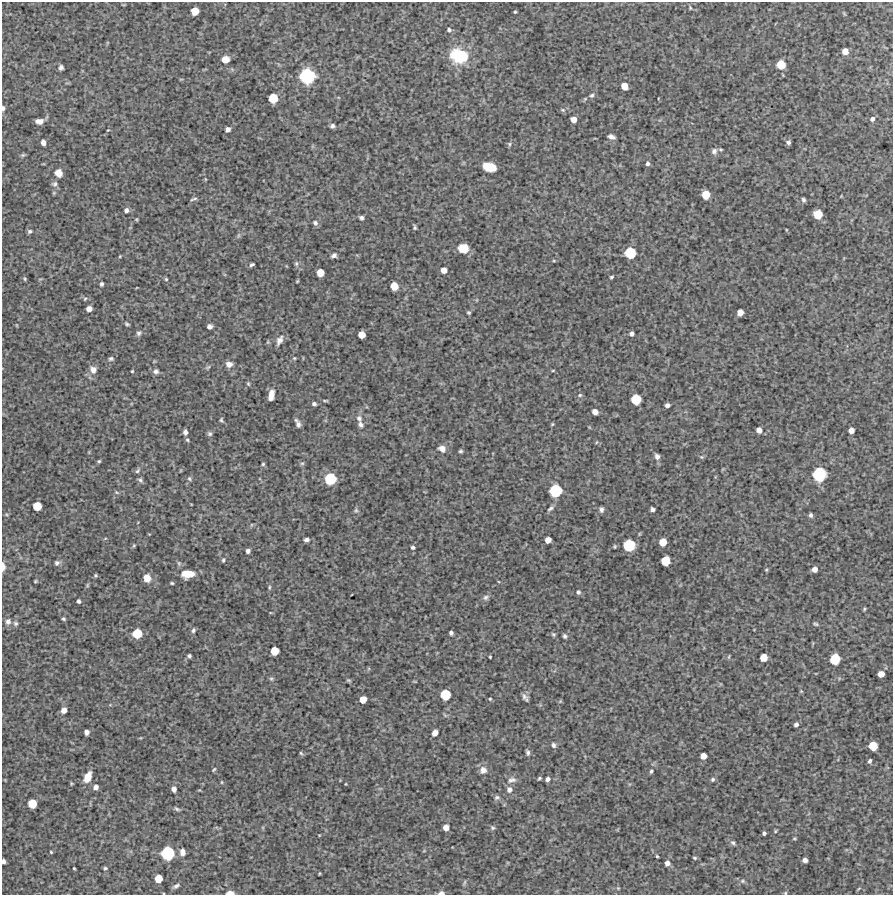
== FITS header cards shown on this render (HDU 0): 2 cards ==
NAXIS1  =                  891 /Length X axis
NAXIS2  =                  893 /Length Y axis

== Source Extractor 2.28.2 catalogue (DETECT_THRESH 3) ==
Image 891 x 893 px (HDU 0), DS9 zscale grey, 1 PNG px = 1 image px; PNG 895 x 897 px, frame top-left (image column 1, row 893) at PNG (2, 2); no overlay
Background 4680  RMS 230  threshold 701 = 3 sigma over >= 5 px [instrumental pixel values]
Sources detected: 210; all 210 listed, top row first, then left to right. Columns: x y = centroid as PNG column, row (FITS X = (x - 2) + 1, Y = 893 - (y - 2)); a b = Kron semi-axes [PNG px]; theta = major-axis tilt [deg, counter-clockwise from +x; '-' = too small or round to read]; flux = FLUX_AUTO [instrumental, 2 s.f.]
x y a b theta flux
690 8 5 4 - 1.6e+04
195 11 6 6 - 2.1e+05
515 12 3 3 - 1.6e+04
449 30 5 5 - 3.3e+04
845 51 5 5 - 1.2e+05
459 56 18 14 -12 7.2e+05
225 59 6 6 - 1.9e+05
781 64 6 6 - 3.0e+05
61 67 5 4 - 4.1e+04
307 76 10 10 - 1.2e+06
624 86 6 5 - 1.7e+05
592 95 6 5 - 3.1e+04
273 98 7 6 - 3.5e+05
3 108 5 3 - 3.7e+04
563 110 6 5 - 2.3e+04
573 119 5 5 - 1.1e+05
872 119 6 5 - 5.2e+04
39 121 7 5 2 9.9e+04
332 126 5 4 - 3.8e+04
228 129 5 4 - 5.6e+04
108 130 3 3 - 1.1e+04
611 137 7 4 -22 6.5e+04
43 142 5 4 - 7.1e+04
788 142 5 5 - 4.1e+04
509 144 6 5 - 2.4e+04
714 151 9 8 - 6.0e+04
23 155 5 5 - 2.1e+04
647 163 5 5 - 3.6e+04
489 167 11 7 -16 3.4e+05
58 173 8 7 - 1.3e+05
205 179 5 3 - 1.2e+04
55 184 8 6 21 3.7e+04
54 193 6 4 -72 1.5e+04
706 195 6 6 - 2.6e+05
194 199 9 3 16 2.5e+04
803 200 5 4 - 3.3e+04
126 210 5 5 - 4.8e+04
818 214 7 6 - 3.2e+05
361 218 4 4 - 3.8e+04
315 223 7 6 - 4.3e+04
415 227 4 3 - 2.4e+04
29 231 5 4 - 3.0e+04
463 248 9 8 - 2.4e+05
630 253 8 7 - 5.3e+05
334 255 6 5 - 4.8e+04
120 256 4 3 - 1.3e+04
554 261 5 3 - 1.5e+04
296 264 7 5 -89 3.0e+04
252 265 5 3 - 2.9e+04
444 270 5 5 - 1.2e+05
320 273 6 6 - 1.9e+05
611 277 4 3 - 2.3e+04
25 279 5 3 - 1.8e+04
166 279 4 4 - 1.7e+04
297 281 3 2 - 1.4e+04
101 284 4 3 - 3.3e+04
394 286 6 5 - 2.0e+05
85 299 5 4 - 1.7e+04
89 309 5 5 - 1.0e+05
740 312 5 5 - 1.2e+05
469 313 4 4 - 2.2e+04
127 324 5 3 - 2.4e+04
209 326 5 4 - 5.9e+04
139 333 6 6 - 3.5e+04
632 334 4 4 - 4.8e+04
362 335 5 5 - 1.7e+05
279 340 14 8 62 9.1e+04
294 358 5 4 - 1.8e+04
111 359 7 5 15 3.0e+04
229 364 8 7 - 7.8e+04
208 367 7 4 43 2.4e+04
93 369 10 8 -70 9.6e+04
553 370 4 3 - 1.3e+04
132 371 3 3 - 1.6e+04
156 371 7 6 - 5.0e+04
248 384 6 4 -68 1.9e+04
271 395 10 5 77 1.5e+05
580 395 5 5 - 2.4e+04
636 399 7 7 - 4.3e+05
325 400 8 3 -4 2.0e+04
314 404 5 4 - 3.7e+04
667 405 4 4 - 5.1e+04
595 412 5 5 - 9.4e+04
359 418 9 8 - 6.3e+04
221 420 5 4 - 2.3e+04
298 424 10 6 -79 5.6e+04
360 424 9 7 -65 5.5e+04
552 424 4 4 - 1.7e+04
759 430 5 5 - 8.1e+04
851 430 5 5 - 9.7e+04
185 432 6 4 -84 5.7e+04
210 434 6 6 - 3.2e+04
187 440 5 4 - 2.1e+04
442 449 9 7 -32 9.1e+04
460 451 5 3 - 2.5e+04
657 456 7 6 - 5.7e+04
701 457 5 5 - 2.2e+04
99 461 4 4 - 1.9e+04
302 463 6 5 - 2.5e+04
263 464 4 4 - 2.0e+04
137 471 7 4 49 2.8e+04
819 474 9 9 - 8.9e+05
189 479 7 5 -86 2.8e+04
330 479 8 8 - 6.0e+05
140 480 8 5 -47 3.3e+04
555 491 9 8 - 7.1e+05
117 492 6 4 -45 1.8e+04
37 506 6 6 - 2.8e+05
550 508 9 4 39 3.9e+04
652 509 4 4 - 4.8e+04
356 510 6 5 - 2.7e+04
601 510 6 4 90 4.2e+04
811 515 5 4 - 3.6e+04
306 540 6 4 7 4.4e+04
548 540 5 5 - 1.2e+05
663 542 6 5 - 1.9e+05
134 545 6 3 19 1.9e+04
629 545 8 8 - 6.4e+05
413 547 5 4 - 3.1e+04
248 551 4 4 - 4.5e+04
223 560 5 4 - 2.5e+04
665 561 7 6 - 3.2e+05
57 563 7 6 - 3.8e+04
3 567 9 4 -88 8.1e+04
814 569 5 5 - 8.8e+04
766 570 5 4 - 1.8e+04
188 574 11 7 2 2.9e+05
95 575 4 4 - 2.0e+04
147 578 8 7 - 1.5e+05
35 581 4 3 - 1.5e+04
172 583 3 3 - 1.9e+04
87 585 6 4 89 1.8e+04
269 587 7 3 82 2.2e+04
578 592 5 4 - 3.7e+04
486 597 9 6 32 4.6e+04
79 601 4 3 - 3.2e+04
864 609 4 4 - 1.9e+04
64 619 4 3 - 2.2e+04
8 622 8 7 - 5.9e+04
15 623 6 5 - 2.9e+04
816 624 6 4 -17 2.4e+04
193 630 6 5 - 3.4e+04
137 633 7 7 - 3.8e+05
451 633 4 4 - 3.9e+04
553 634 6 5 - 2.6e+04
565 636 5 5 - 3.3e+04
274 651 6 6 - 2.6e+05
189 656 4 4 - 3.2e+04
490 657 3 2 - 1.4e+04
729 657 7 3 81 1.7e+04
763 657 6 5 - 2.1e+05
835 659 8 7 - 4.5e+05
881 674 5 5 - 1.4e+05
271 679 6 5 - 2.5e+04
349 680 6 4 -19 2.1e+04
801 691 5 4 - 1.5e+04
445 695 7 7 - 4.5e+05
525 697 10 5 -59 5.0e+04
363 699 6 5 - 1.8e+05
490 699 4 4 - 1.6e+04
560 701 6 4 56 1.6e+04
64 710 5 5 - 1.0e+05
796 725 4 3 - 3.5e+04
86 732 5 4 - 5.8e+04
435 733 5 5 - 1.1e+05
553 745 7 5 -68 3.8e+04
873 746 6 6 - 3.1e+05
528 752 7 4 -74 3.6e+04
301 753 6 4 -46 2.1e+04
703 756 5 5 - 1.2e+05
870 761 4 4 - 3.1e+04
214 769 6 3 53 1.8e+04
483 770 9 9 - 1.0e+05
651 771 5 4 - 2.3e+04
88 777 11 7 65 1.9e+05
539 778 4 3 - 2.2e+04
547 779 5 4 - 4.9e+04
713 779 5 5 - 2.8e+04
512 780 13 7 13 7.9e+04
222 782 5 3 - 1.4e+04
96 787 5 5 - 7.1e+04
174 789 5 4 - 7.2e+04
509 790 8 8 - 6.9e+04
497 797 8 6 20 4.1e+04
32 803 6 6 - 3.0e+05
177 809 8 4 -27 2.8e+04
446 827 5 5 - 1.1e+05
493 828 6 5 - 2.7e+04
775 831 4 4 - 1.6e+04
764 833 4 3 - 3.0e+04
794 839 5 3 - 1.5e+04
733 843 6 5 - 3.3e+04
51 852 4 3 - 1.4e+04
182 852 9 7 -82 7.2e+04
168 853 9 9 - 8.4e+05
657 856 3 2 - 1.7e+04
695 858 4 3 - 2.1e+04
805 860 5 4 - 5.2e+04
3 861 4 3 - 4.9e+04
667 863 5 5 - 7.3e+04
74 868 3 2 - 1.5e+04
105 868 5 4 - 2.2e+04
158 879 6 5 - 2.2e+05
742 881 6 5 - 2.7e+04
465 882 8 3 71 2.3e+04
176 886 9 5 30 4.2e+04
618 888 4 4 - 1.6e+04
230 893 7 3 1 1.3e+05
441 893 6 4 1 6.9e+04
785 893 5 4 - 1.7e+04
At the frame edge (FLAGS 8, measured only in part): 6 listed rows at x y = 3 108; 3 567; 3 861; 230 893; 441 893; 785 893